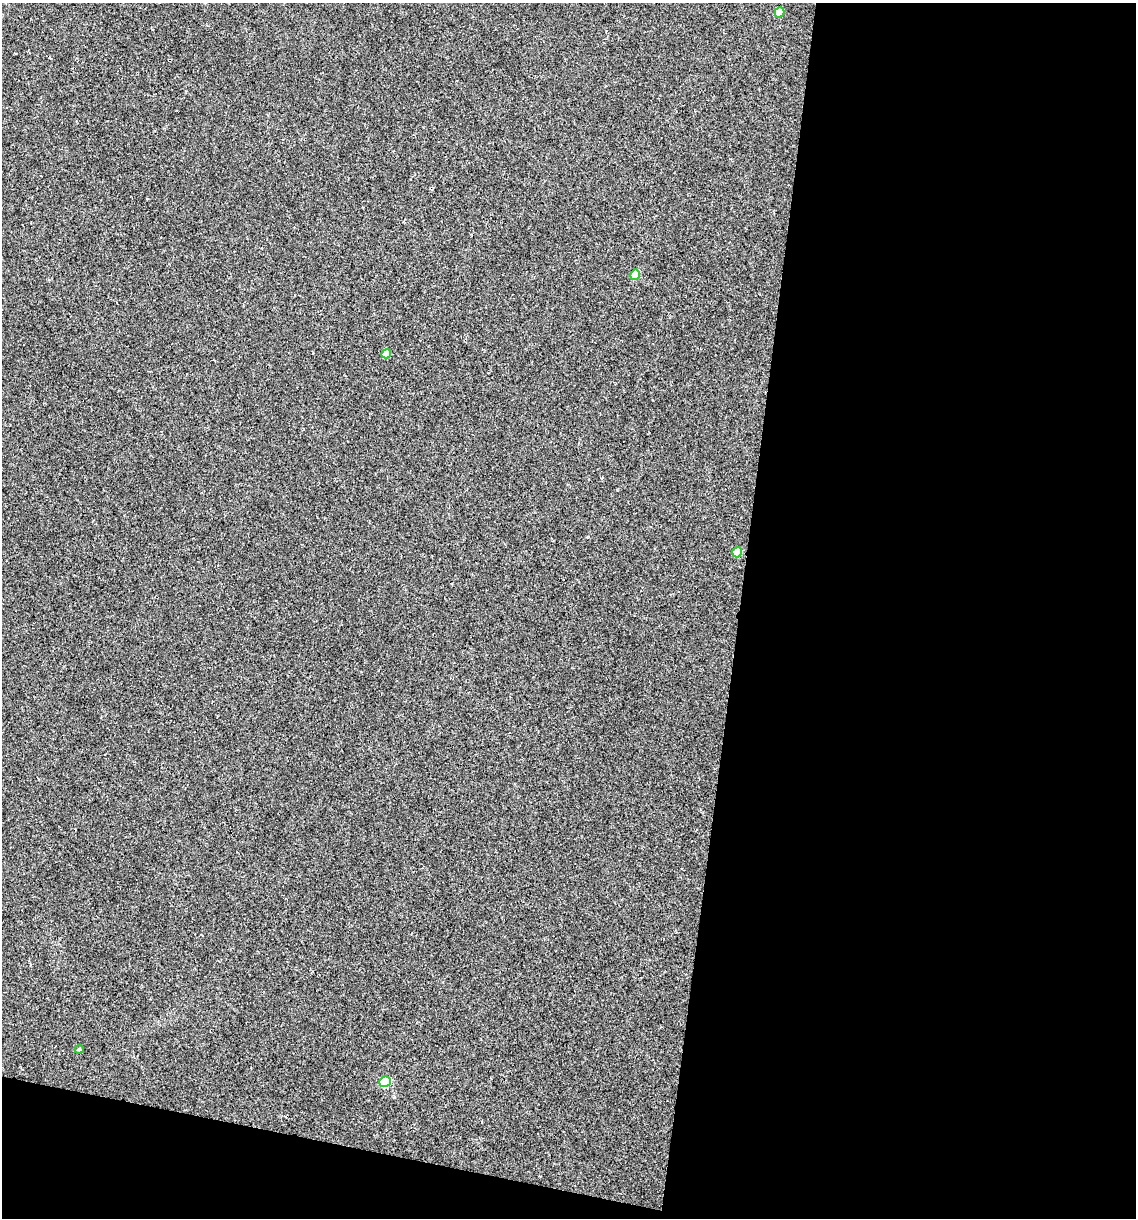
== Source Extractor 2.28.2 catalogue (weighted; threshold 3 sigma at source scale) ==
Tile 16 of 4 x 4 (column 4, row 4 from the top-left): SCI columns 3521-4654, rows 3-1218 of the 4889 x 4866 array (HDU 1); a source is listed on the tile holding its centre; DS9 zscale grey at full resolution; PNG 1138 x 1220 px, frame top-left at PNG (2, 3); each listed source drawn as its Kron ellipse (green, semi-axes under 4 px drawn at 4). Shown black and unused: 39% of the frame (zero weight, under 2 of 3 exposures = <1% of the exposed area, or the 3 px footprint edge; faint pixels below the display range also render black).
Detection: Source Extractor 2.28.2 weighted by HDU 2 'WHT'; one run over the whole footprint, this tile lists its part. Background 0.00157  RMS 0.005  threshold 0.0226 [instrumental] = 3 sigma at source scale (4.5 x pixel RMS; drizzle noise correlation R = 1.50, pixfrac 1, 0.05/0.05 arcsec/px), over >= 5 px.
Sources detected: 6; all 6 listed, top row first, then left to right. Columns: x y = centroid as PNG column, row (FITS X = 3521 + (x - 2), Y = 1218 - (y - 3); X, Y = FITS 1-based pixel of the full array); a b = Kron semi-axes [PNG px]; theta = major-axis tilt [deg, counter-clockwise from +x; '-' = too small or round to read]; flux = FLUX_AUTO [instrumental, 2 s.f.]
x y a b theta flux
780 12 5 4 - 7.1
635 275 5 5 - 7.4
386 354 5 4 - 4.6
737 552 5 4 - 9.7
79 1049 4 4 - 0.67
385 1082 6 5 - 21